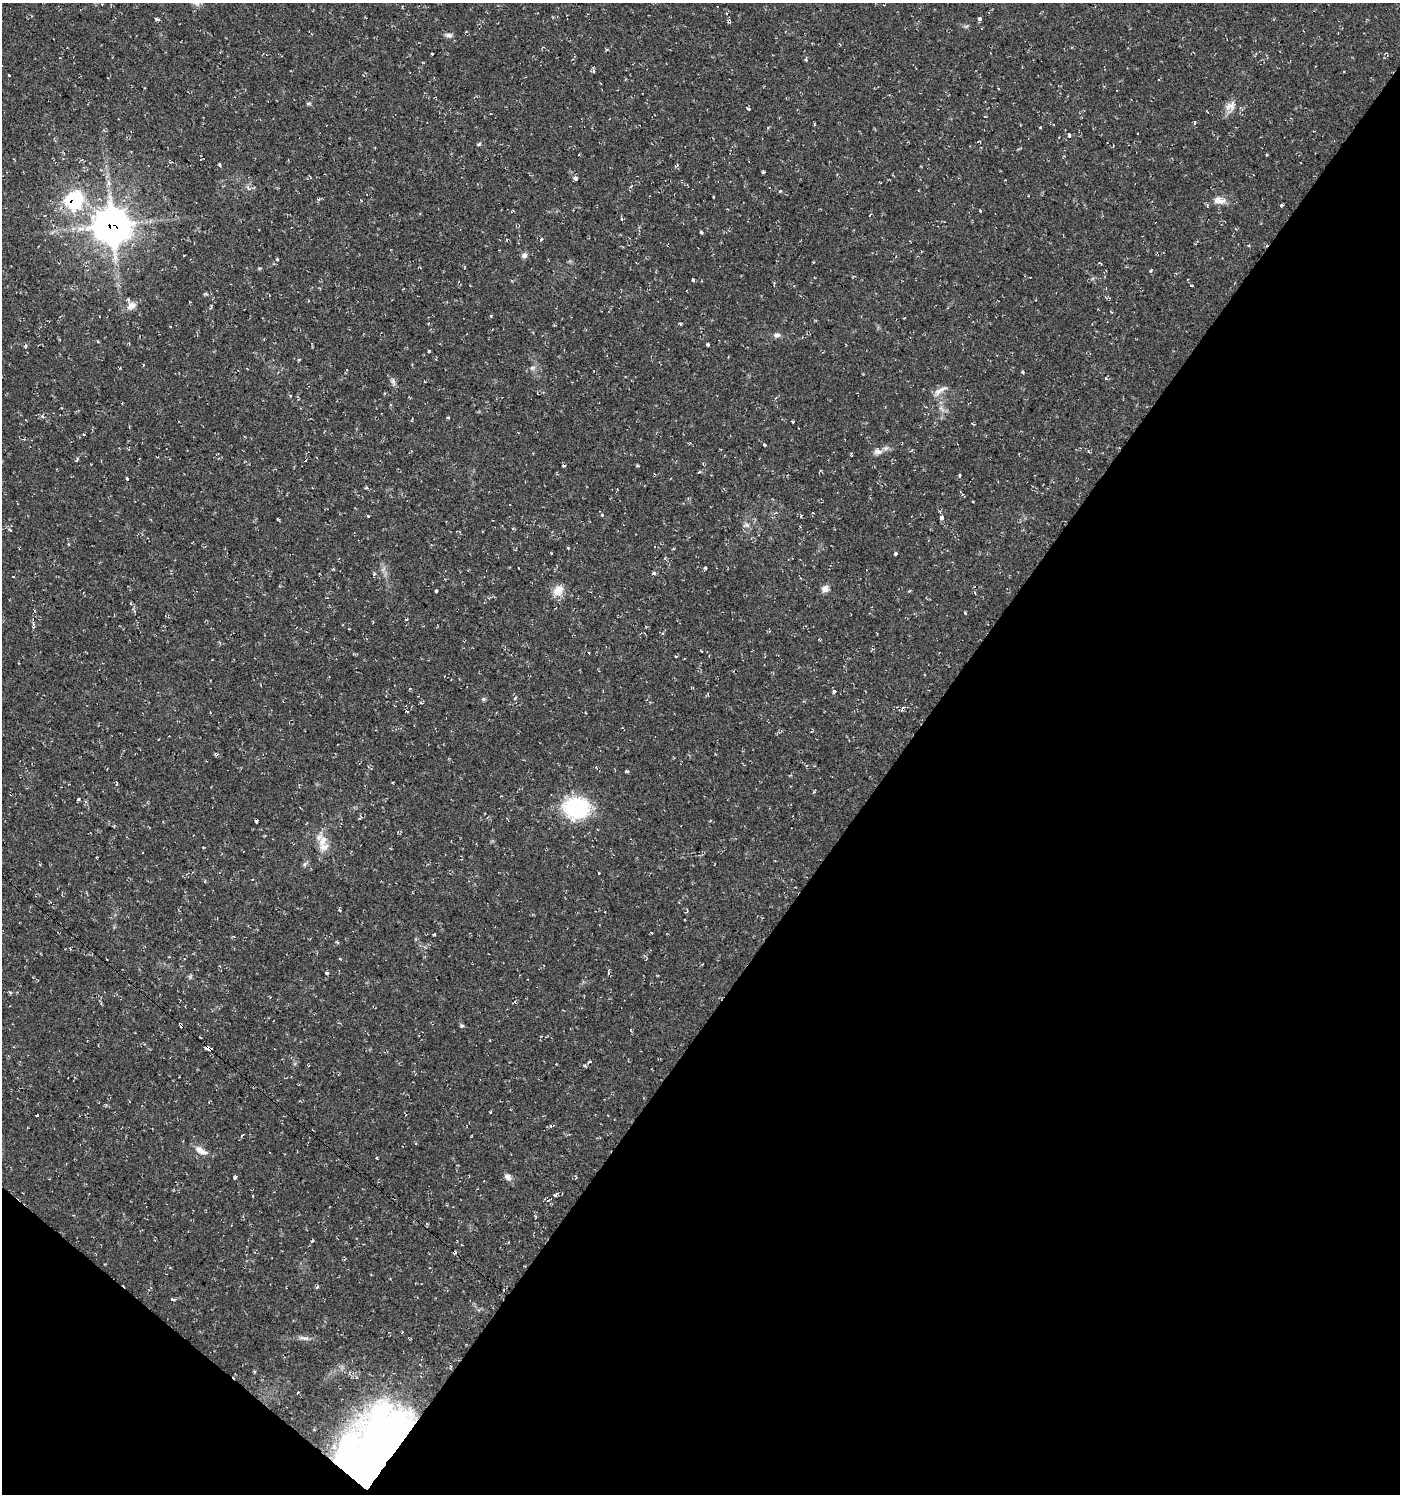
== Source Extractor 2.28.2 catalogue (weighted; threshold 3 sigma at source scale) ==
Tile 15 of 4 x 4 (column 3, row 4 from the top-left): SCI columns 3037-4434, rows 1-1492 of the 6010 x 5973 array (HDU 1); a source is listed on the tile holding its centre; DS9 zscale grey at full resolution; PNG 1402 x 1496 px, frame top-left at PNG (2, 3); no overlay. Shown black and unused: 38% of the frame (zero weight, under 2 of 3 exposures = <1% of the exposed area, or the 3 px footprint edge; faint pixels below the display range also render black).
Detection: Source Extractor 2.28.2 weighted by HDU 2 'WHT'; one run over the whole footprint, this tile lists its part. Background 0.0375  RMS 0.004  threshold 0.018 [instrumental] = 3 sigma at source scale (4.5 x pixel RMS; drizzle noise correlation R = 1.50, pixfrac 1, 0.0396/0.0396 arcsec/px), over >= 5 px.
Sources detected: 149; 8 inside a brighter object's white glare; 10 cosmic-ray / hot-pixel residue — not listed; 3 inside a brighter listed object's ellipse — not listed separately; the other 128 listed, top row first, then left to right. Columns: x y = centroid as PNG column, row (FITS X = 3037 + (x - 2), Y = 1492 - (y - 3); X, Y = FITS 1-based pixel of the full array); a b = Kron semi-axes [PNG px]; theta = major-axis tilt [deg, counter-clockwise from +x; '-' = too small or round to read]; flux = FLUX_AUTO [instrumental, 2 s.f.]
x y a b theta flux
196 3 10 7 -17 1.4
980 18 3 3 - 4.3
157 19 6 3 -25 0.62
449 35 10 6 -5 1.3
181 42 3 2 - 0.31
607 49 5 3 - 0.44
432 54 3 3 - 0.61
806 60 4 3 - 0.41
593 71 6 4 -71 0.62
9 75 3 3 - 0.99
600 83 3 2 - 0.37
1231 105 14 12 -65 3.3
748 109 4 3 - 0.86
1195 122 6 4 75 0.54
1040 128 3 3 - 0.6
1069 135 4 3 - 1.3
978 141 5 3 - 0.32
479 144 6 4 45 0.48
1267 154 3 3 - 1.1
220 165 3 3 - 2.1
763 172 3 3 - 0.58
575 178 4 3 - 6.4
109 182 7 6 - 1.3
248 187 9 2 -55 0.61
780 191 4 3 - 0.42
713 197 3 2 - 0.31
74 200 9 9 - 57
361 200 3 3 - 0.77
1221 201 13 9 8 2.7
1281 205 3 3 - 1.6
980 211 3 3 - 0.94
870 215 3 2 - 0.33
112 225 15 14 - 480
701 232 5 3 - 0.53
507 240 3 3 - 0.45
541 240 4 3 - 0.87
184 255 3 2 - 0.47
524 255 7 7 - 1.3
277 259 5 4 - 0.72
1101 264 4 2 - 0.43
1150 271 4 3 - 0.48
693 280 3 3 - 0.67
1191 285 4 2 - 0.35
131 306 14 9 27 2.7
211 308 4 3 - 0.63
491 316 3 3 - 0.99
680 323 5 3 - 0.38
777 335 9 6 12 1.3
707 344 4 3 - 0.65
436 359 3 3 - 0.5
299 360 4 3 - 0.43
143 364 3 3 - 0.82
532 367 8 5 14 1.1
1022 373 3 3 - 1.7
625 377 4 2 - 0.27
393 381 11 5 -73 1.2
938 392 12 8 63 2.4
290 396 3 3 - 1.2
793 422 3 2 - 1.2
973 424 5 2 - 0.39
84 434 3 2 - 0.38
764 445 3 3 - 0.63
878 451 13 8 -1 2.2
77 459 7 3 67 0.69
563 466 6 2 -14 0.34
638 466 5 3 - 0.4
959 475 3 3 - 0.48
366 488 5 3 - 0.45
973 502 3 2 - 0.31
940 511 4 2 - 0.43
602 515 5 4 - 0.43
368 516 3 3 - 0.92
941 518 6 4 89 0.98
747 525 7 6 - 1.1
10 530 6 3 -40 0.7
895 554 3 3 - 0.8
705 568 3 3 - 0.66
654 573 5 4 - 0.74
374 574 5 3 - 0.51
13 576 3 2 - 0.25
825 589 8 8 - 2.3
558 590 15 11 55 4.7
436 591 3 2 - 0.62
909 591 5 3 - 0.38
131 604 4 3 - 0.6
965 613 3 3 - 1.2
406 619 4 3 - 0.34
33 624 6 4 -72 0.98
676 656 3 3 - 0.59
834 691 4 3 - 3.5
483 699 5 5 - 0.64
421 703 5 3 - 0.41
407 711 4 2 - 0.48
627 771 4 4 - 0.5
117 784 4 3 - 0.4
78 799 3 3 - 1.1
576 808 29 23 0 30
360 818 7 3 38 0.48
256 821 4 3 - 2.6
323 841 19 10 70 4.8
305 864 7 4 70 0.72
599 873 3 3 - 0.89
340 910 4 3 - 0.51
651 933 3 2 - 0.56
70 949 3 3 - 0.43
340 959 4 3 - 0.32
327 973 3 3 - 1.4
181 1025 5 3 - 2.2
461 1026 5 5 - 0.64
209 1049 5 3 - 15
585 1066 4 4 - 0.58
490 1112 3 2 - 0.53
37 1115 3 2 - 0.37
550 1126 4 2 - 0.33
243 1134 4 2 - 0.37
201 1150 18 8 -32 3.1
376 1158 3 3 - 1.2
235 1177 4 3 - 1.6
508 1177 9 7 -48 1.9
548 1200 5 3 - 0.44
312 1241 4 2 - 0.42
508 1242 3 2 - 0.37
317 1288 5 3 - 0.68
402 1332 3 2 - 0.26
304 1338 15 5 -10 1.8
255 1371 5 3 - 0.49
298 1393 3 3 - 1.3
384 1427 48 34 -53 42
Overlapping masked pixels (flux is a lower limit): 5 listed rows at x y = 74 200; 112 225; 256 821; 181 1025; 209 1049
Isophote crosses this tile's border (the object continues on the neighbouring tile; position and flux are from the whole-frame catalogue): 1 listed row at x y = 196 3
Unlisted compact peaks at least as high as the median listed source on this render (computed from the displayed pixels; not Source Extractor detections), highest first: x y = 429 351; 172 1299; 1106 378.